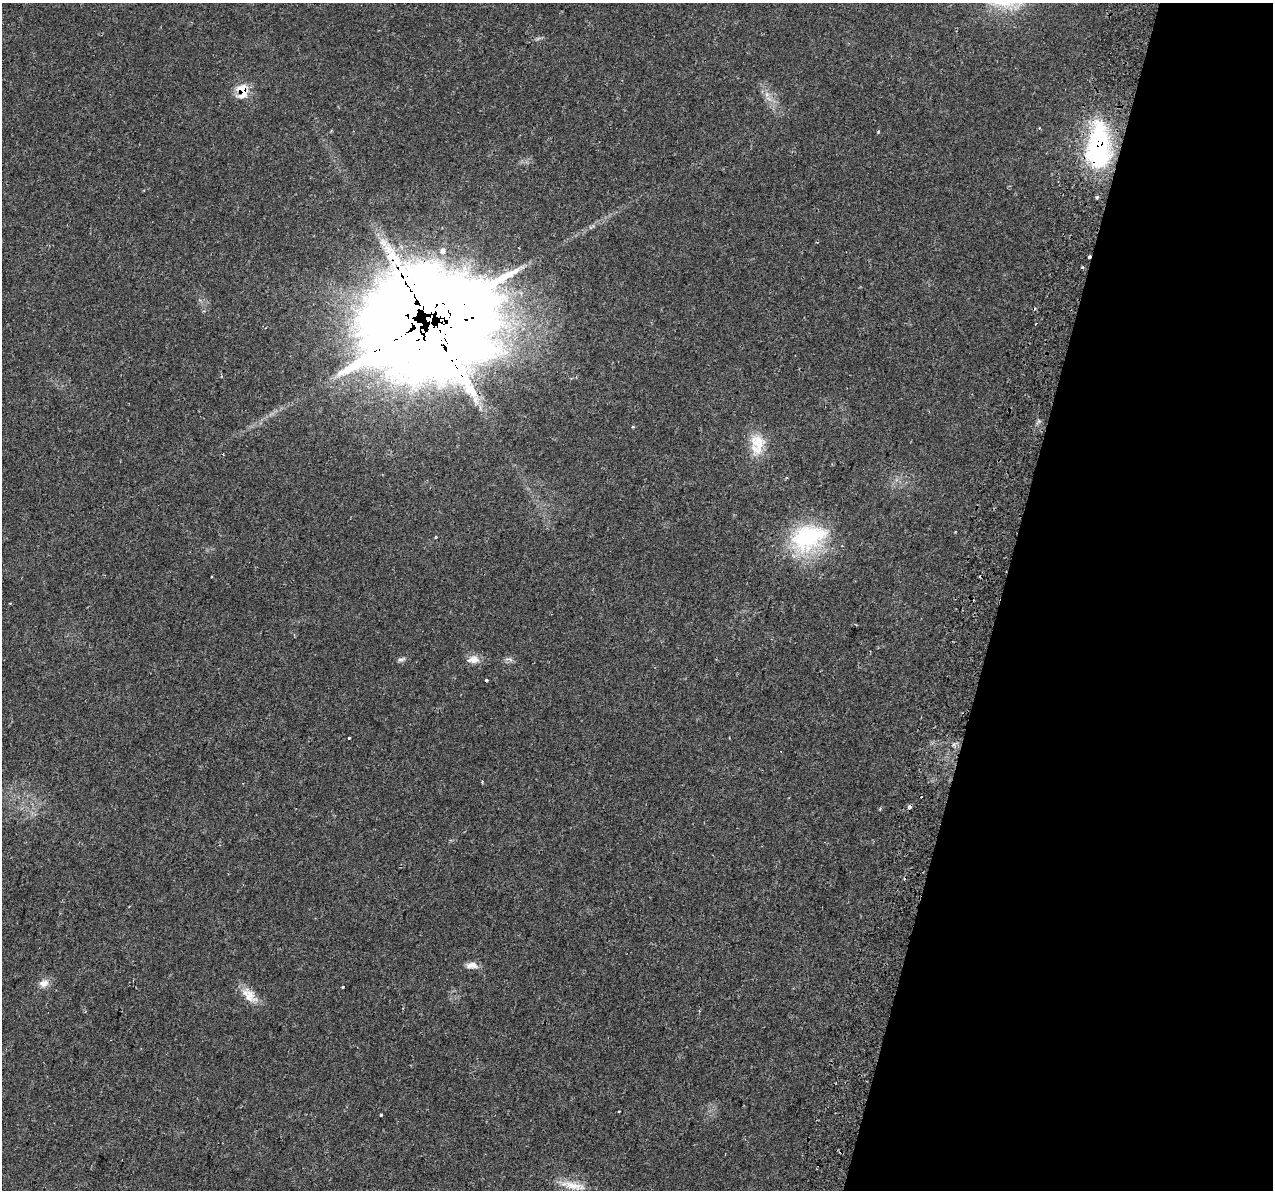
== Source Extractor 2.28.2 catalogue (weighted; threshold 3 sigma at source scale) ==
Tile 8 of 4 x 4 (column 4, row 2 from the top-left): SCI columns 3882-5152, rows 2733-3920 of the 5212 x 5405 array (HDU 1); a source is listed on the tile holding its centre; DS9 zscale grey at full resolution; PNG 1275 x 1192 px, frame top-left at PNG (2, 3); no overlay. Shown black and unused: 21% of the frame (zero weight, under 2 of 3 exposures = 5% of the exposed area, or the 3 px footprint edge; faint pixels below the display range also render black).
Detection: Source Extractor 2.28.2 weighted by HDU 2 'WHT'; one run over the whole footprint, this tile lists its part. Background 0.0529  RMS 0.0041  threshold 0.0187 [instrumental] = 3 sigma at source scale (4.5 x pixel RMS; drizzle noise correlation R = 1.50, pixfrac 1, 0.0396/0.0396 arcsec/px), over >= 5 px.
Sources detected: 37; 1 too faint to see at this stretch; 3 inside a brighter object's white glare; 8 cosmic-ray / hot-pixel residue — not listed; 2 inside a brighter listed object's ellipse — not listed separately; the other 23 listed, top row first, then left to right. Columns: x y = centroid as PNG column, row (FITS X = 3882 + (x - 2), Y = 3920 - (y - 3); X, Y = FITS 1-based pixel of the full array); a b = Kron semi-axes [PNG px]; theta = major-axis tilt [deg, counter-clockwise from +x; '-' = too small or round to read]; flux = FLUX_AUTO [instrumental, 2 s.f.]
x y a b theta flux
242 90 13 10 -83 11
767 94 7 4 19 1
1099 144 57 26 87 58
443 251 4 3 - 1.7
1089 256 3 3 - 1.5
1082 267 4 3 - 0.54
435 330 86 60 14 2200
633 427 3 3 - 0.68
757 444 30 19 87 11
435 537 3 3 - 0.42
808 537 49 32 23 41
401 659 11 5 20 1.1
473 659 17 11 7 3.6
486 680 3 3 - 2.7
349 738 4 3 - 2.3
482 781 3 3 - 0.48
910 807 4 3 - 1.7
472 965 16 8 -1 2.9
44 983 14 10 16 3.1
249 995 26 13 -47 6.6
619 1112 3 2 - 0.39
381 1115 3 3 - 0.78
573 1185 38 10 -12 7.1
Overlapping masked pixels (flux is a lower limit): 5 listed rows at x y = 242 90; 1099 144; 1089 256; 435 330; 910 807